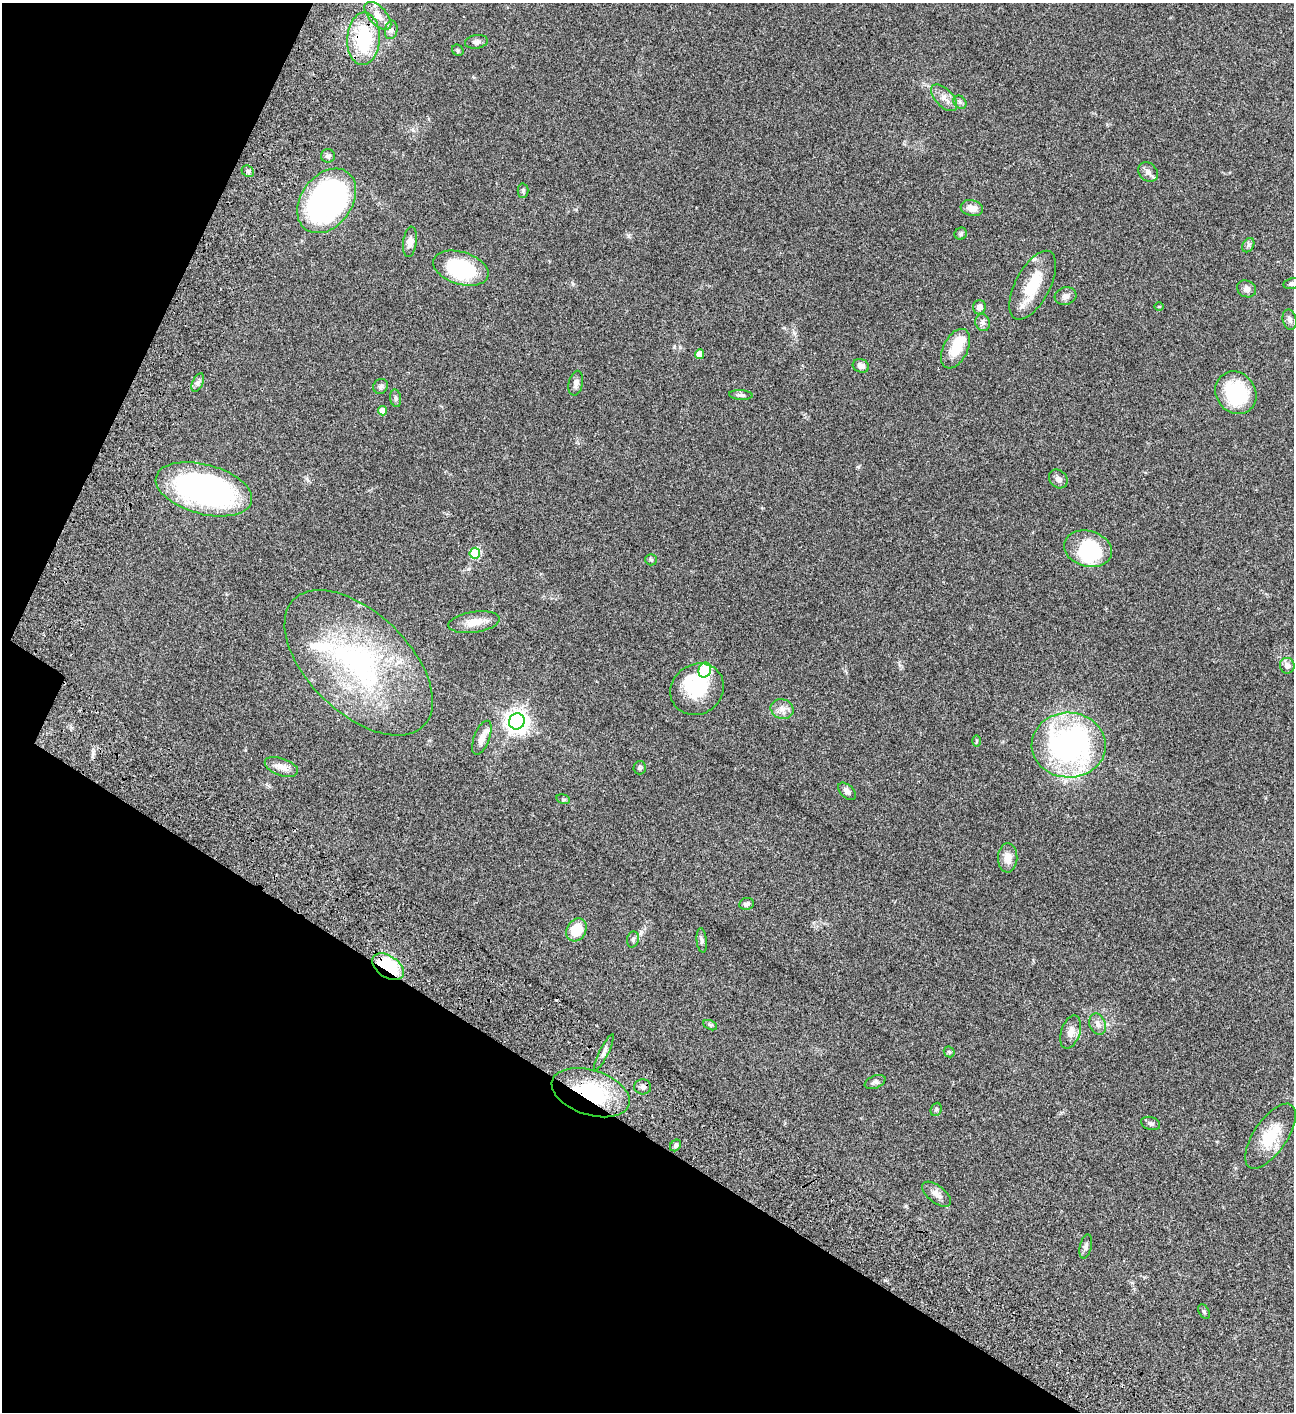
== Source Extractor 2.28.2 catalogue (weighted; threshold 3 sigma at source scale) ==
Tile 9 of 4 x 4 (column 1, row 3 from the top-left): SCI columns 506-1797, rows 1613-3022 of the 6051 x 6048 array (HDU 1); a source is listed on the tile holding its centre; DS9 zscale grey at full resolution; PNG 1296 x 1414 px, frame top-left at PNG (2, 3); each listed source drawn as its Kron ellipse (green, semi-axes under 4 px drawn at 4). Shown black and unused: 26% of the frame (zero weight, under 3 of 4 exposures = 13% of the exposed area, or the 3 px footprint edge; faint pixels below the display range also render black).
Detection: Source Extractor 2.28.2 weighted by HDU 2 'WHT'; one run over the whole footprint, this tile lists its part. Background 0.0643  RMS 0.0059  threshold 0.0264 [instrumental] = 3 sigma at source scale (4.5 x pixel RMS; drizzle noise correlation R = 1.50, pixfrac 1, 0.05/0.05 arcsec/px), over >= 5 px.
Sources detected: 80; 2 inside a brighter object's white glare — neither listed nor drawn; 3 inside a brighter listed object's ellipse — not listed separately; the other 75 listed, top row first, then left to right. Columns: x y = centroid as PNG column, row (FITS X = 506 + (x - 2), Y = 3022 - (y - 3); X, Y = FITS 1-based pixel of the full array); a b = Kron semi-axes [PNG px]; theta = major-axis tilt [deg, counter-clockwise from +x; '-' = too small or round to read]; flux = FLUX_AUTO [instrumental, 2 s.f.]
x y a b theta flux
378 16 17 8 -47 5.3
391 30 9 6 79 1.9
363 39 26 16 87 39
476 42 11 6 8 2.4
458 50 6 5 - 0.83
944 98 16 8 -46 4.3
960 102 7 6 - 1.2
328 156 7 6 - 1.5
248 171 6 5 - 1.3
1148 172 10 9 - 2.7
523 191 7 5 89 1.2
327 201 35 25 53 110
972 208 11 8 -15 4.9
961 234 6 6 - 1
410 242 15 7 83 3.3
1248 245 7 5 60 1.2
461 268 28 16 -17 43
1291 284 8 5 10 1.4
1033 285 38 17 62 19
1247 289 10 8 -25 2.6
1066 296 11 8 16 2.6
979 307 7 6 - 2.4
1159 307 5 3 - 0.52
1290 320 10 6 -76 2.1
983 322 8 7 - 1.9
955 349 21 12 63 13
699 354 5 4 - 6.2
861 366 8 6 -17 2.6
198 382 10 5 64 1.7
576 383 12 7 77 2.3
381 386 8 7 - 1.4
1236 393 22 19 -52 36
741 395 11 5 -3 1.6
396 398 9 5 -80 1.3
382 411 5 4 - 4.6
1058 479 10 8 -45 2.5
204 489 49 24 -15 150
1088 549 24 18 -15 35
475 553 5 5 - 26
651 560 6 5 - 0.85
474 622 26 10 8 7.6
359 663 91 50 -44 120
1287 666 8 7 - 2.9
705 670 7 6 - 36
697 689 28 25 35 24
782 709 11 10 - 3.8
517 721 8 7 - 400
482 738 18 8 69 4.9
977 741 6 4 89 0.67
1069 745 37 32 -1 140
281 767 17 8 -20 4.8
640 768 7 6 - 0.93
847 791 10 6 -44 2.3
563 799 7 4 -17 0.78
1008 858 14 9 88 5.4
747 904 7 6 - 1.5
576 930 12 9 62 13
633 939 8 6 75 1.3
702 940 12 5 -84 1.6
388 967 17 10 -35 36
1098 1024 11 8 -67 2.7
710 1025 7 4 -25 0.89
1071 1032 17 9 72 4.1
604 1052 20 4 63 2.7
949 1052 6 5 - 0.82
875 1082 11 6 22 1.7
643 1087 8 7 - 2
591 1093 40 22 -18 46
936 1109 7 5 68 0.87
1151 1123 10 6 -18 1.5
1270 1136 37 16 56 18
676 1145 6 5 - 1.1
937 1194 17 8 -38 3.6
1086 1246 12 6 77 1.9
1204 1312 8 5 -62 0.9
Overlapping masked pixels (flux is a lower limit): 3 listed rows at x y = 363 39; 388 967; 591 1093
Isophote crosses this tile's border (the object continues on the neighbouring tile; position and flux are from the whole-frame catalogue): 1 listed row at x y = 1291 284
Unlisted compact peaks at least as high as the median listed source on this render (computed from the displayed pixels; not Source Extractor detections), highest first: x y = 628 236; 858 467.